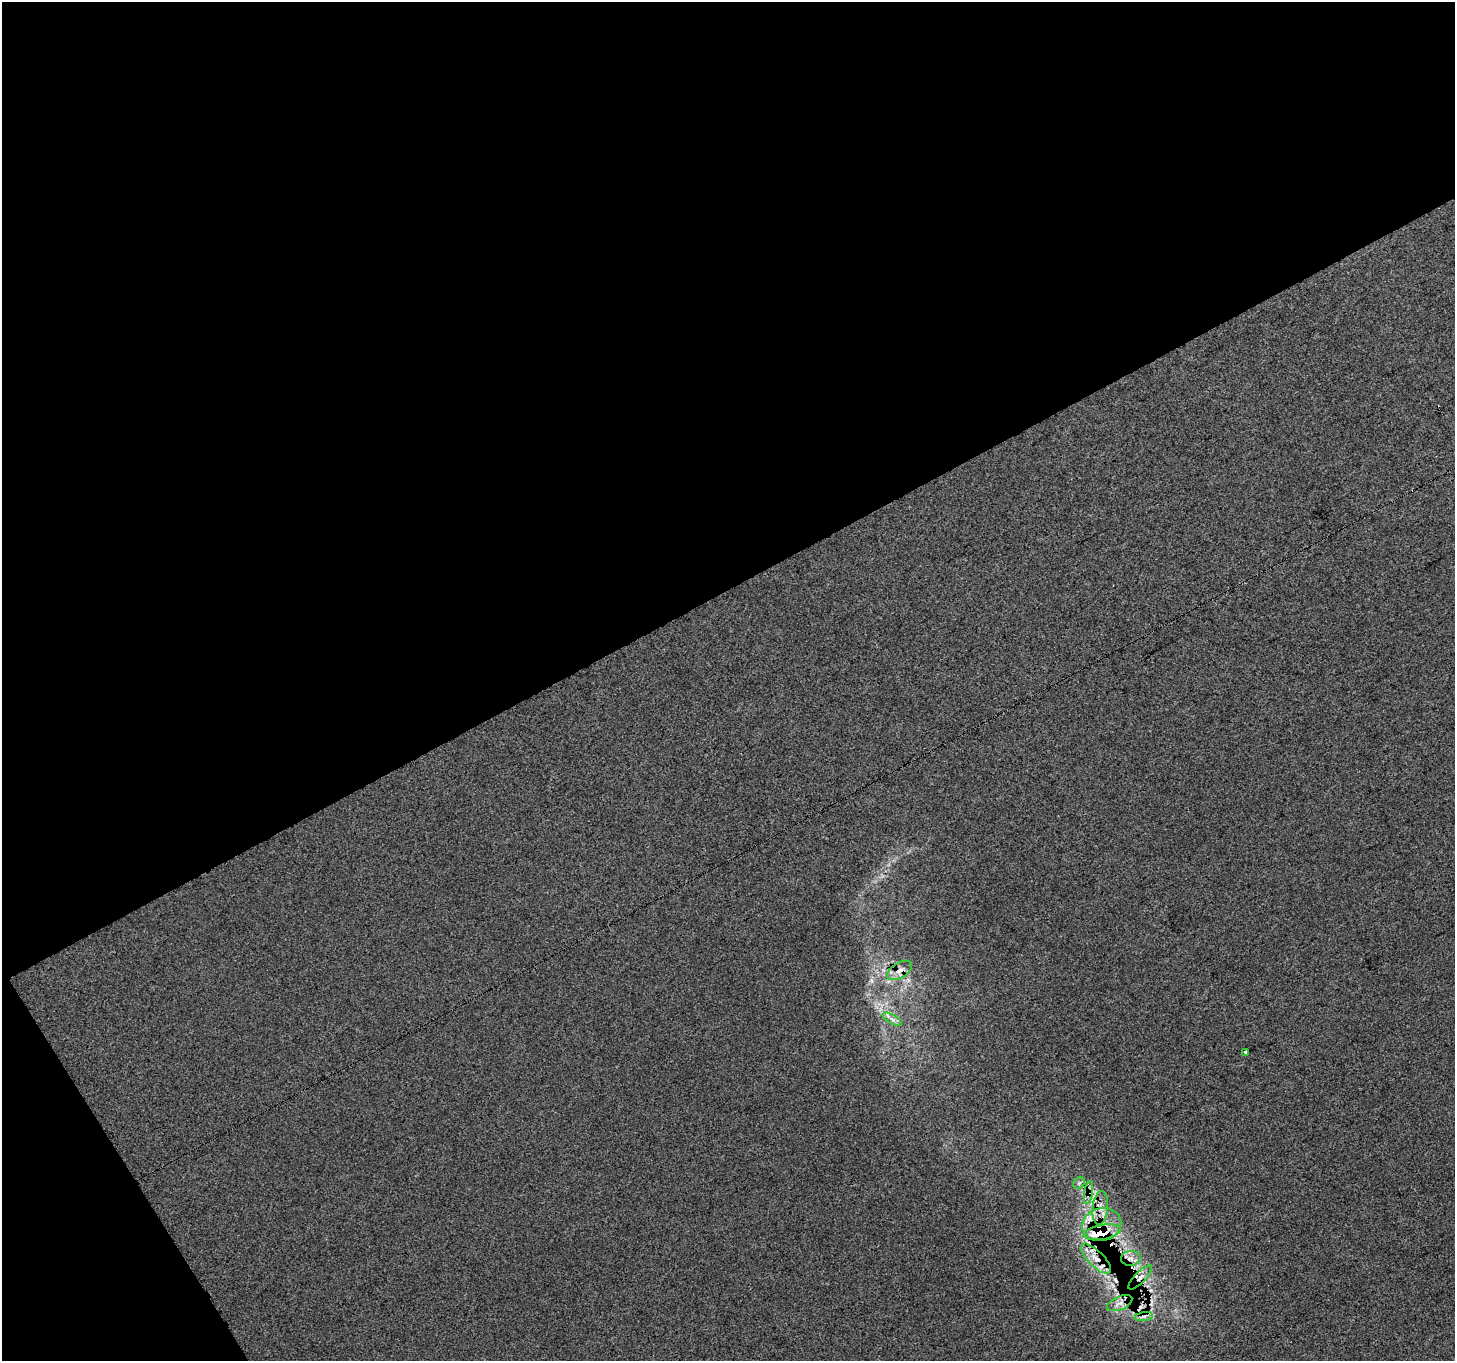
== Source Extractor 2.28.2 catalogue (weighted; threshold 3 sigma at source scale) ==
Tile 1 of 2 x 2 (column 1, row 1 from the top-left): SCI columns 1-1453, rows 1422-2780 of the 2908 x 2862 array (HDU 1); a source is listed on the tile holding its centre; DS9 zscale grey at full resolution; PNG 1457 x 1363 px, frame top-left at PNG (2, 2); each listed source drawn as its Kron ellipse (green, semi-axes under 4 px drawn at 4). Shown black and unused: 46% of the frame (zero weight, under 3 of 4 exposures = <1% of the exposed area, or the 3 px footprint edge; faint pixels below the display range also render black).
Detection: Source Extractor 2.28.2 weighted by HDU 2 'WHT'; one run over the whole footprint, this tile lists its part. Background -4.01e-06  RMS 0.01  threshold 0.0468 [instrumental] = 3 sigma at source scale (4.5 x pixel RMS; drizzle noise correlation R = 1.50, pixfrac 1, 0.0396/0.0396 arcsec/px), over >= 5 px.
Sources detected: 19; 3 cosmic-ray / hot-pixel residue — neither listed nor drawn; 3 inside a brighter listed object's ellipse — not listed separately; the other 13 listed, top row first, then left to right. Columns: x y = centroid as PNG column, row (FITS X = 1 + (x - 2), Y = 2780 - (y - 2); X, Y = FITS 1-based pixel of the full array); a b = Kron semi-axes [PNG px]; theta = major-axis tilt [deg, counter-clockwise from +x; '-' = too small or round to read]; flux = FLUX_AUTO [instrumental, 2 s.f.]
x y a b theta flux
900 970 14 7 32 9.2
892 1019 11 4 -30 4
1246 1052 3 3 - 7.7
1079 1183 6 5 - 2.3
1088 1193 11 4 81 4.8
1100 1208 17 7 84 9.8
1102 1225 20 16 16 44
1102 1232 19 7 10 48
1131 1258 10 7 3 6.6
1096 1259 20 7 -45 16
1140 1277 16 5 46 8.2
1120 1303 13 7 23 7.2
1144 1317 9 4 9 4
Overlapping masked pixels (flux is a lower limit): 8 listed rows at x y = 900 970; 1088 1193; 1102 1225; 1102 1232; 1131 1258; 1096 1259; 1140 1277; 1144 1317